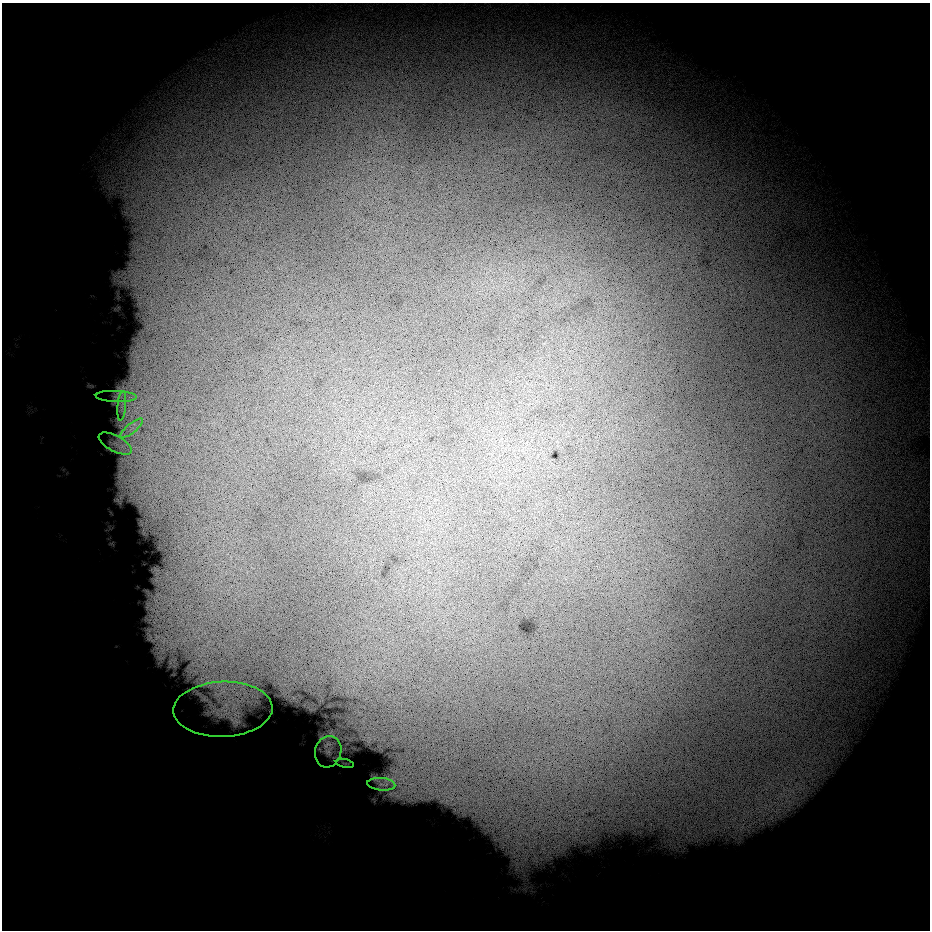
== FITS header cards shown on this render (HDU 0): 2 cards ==
NAXIS1  =                  928 / Length of data axis 1
NAXIS2  =                  928 / Length of data axis 2

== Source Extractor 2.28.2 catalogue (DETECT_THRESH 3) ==
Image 928 x 928 px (HDU 0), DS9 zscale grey, 1 PNG px = 1 image px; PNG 932 x 932 px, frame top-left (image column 1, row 928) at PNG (2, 3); each listed source drawn as its Kron ellipse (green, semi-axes under 4 px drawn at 4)
Background 7990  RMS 3700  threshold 11200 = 3 sigma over >= 5 px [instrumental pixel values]
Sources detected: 8; all 8 listed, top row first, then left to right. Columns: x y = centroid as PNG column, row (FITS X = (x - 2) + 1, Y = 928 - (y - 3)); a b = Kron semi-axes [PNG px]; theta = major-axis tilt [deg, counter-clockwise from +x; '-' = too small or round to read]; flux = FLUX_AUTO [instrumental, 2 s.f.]
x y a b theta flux
116 396 20 5 -2 1.6e+06
122 406 15 4 85 1.3e+06
132 428 14 4 40 1.6e+06
115 443 18 8 -28 2.4e+06
223 709 49 27 2 1.8e+07
328 752 16 13 73 2.7e+06
345 763 9 3 -13 4.8e+05
381 784 14 6 -5 1.6e+06